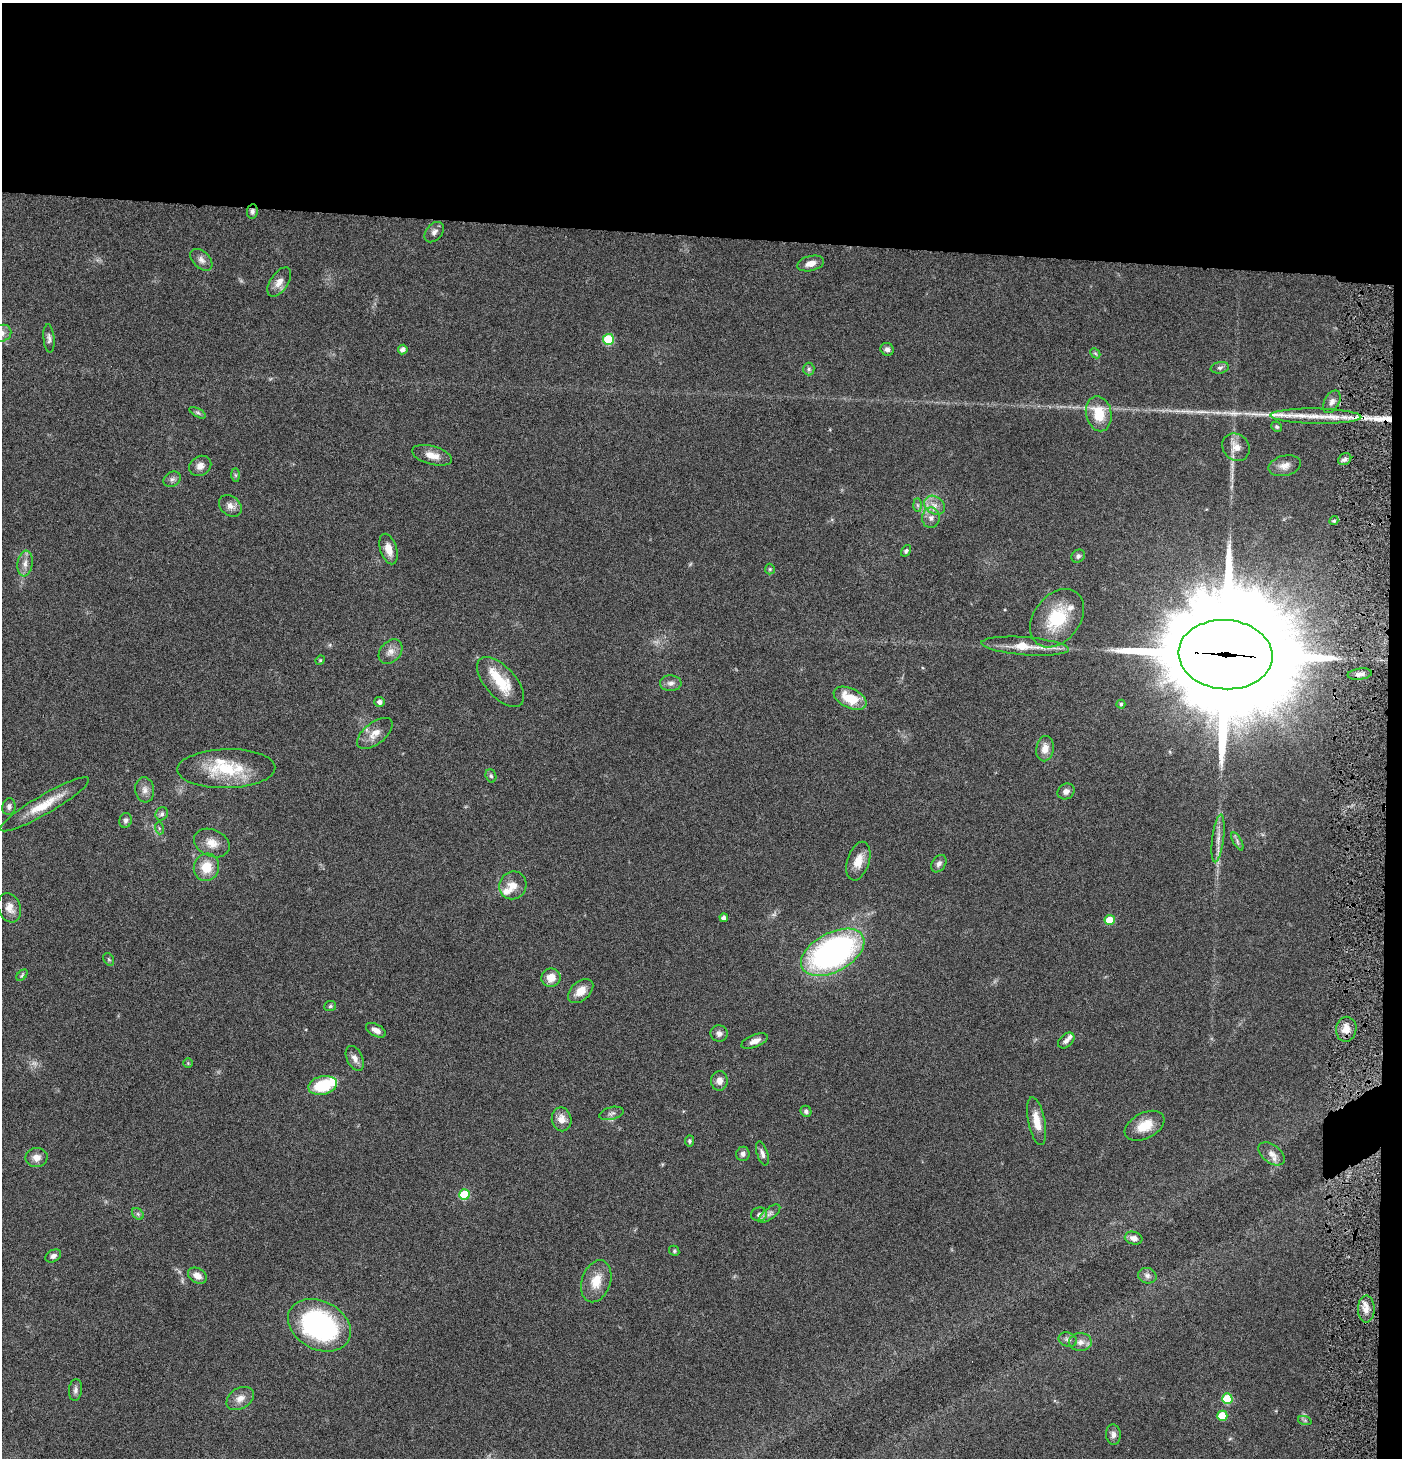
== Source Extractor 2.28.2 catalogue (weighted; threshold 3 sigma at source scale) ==
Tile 3 of 3 x 3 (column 3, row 1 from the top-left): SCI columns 2946-4345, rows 2914-4369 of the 4444 x 4372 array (HDU 1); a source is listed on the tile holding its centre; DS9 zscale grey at full resolution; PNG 1404 x 1460 px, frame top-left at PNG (2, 3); each listed source drawn as its Kron ellipse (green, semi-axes under 4 px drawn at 4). Shown black and unused: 17% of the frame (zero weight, under 4 of 8 exposures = <1% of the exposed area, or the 3 px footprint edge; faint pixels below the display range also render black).
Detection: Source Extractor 2.28.2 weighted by HDU 2 'WHT'; one run over the whole footprint, this tile lists its part. Background 0.0789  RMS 0.0044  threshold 0.0181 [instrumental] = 3 sigma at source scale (4.09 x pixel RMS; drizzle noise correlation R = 1.36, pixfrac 0.8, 0.05/0.05 arcsec/px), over >= 5 px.
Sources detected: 123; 2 too faint to see at this stretch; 1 inside a brighter object's white glare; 2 long thin detections or spike segments (spike, bleed or trail) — neither listed nor drawn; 6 inside a brighter listed object's ellipse — not listed separately; the other 112 listed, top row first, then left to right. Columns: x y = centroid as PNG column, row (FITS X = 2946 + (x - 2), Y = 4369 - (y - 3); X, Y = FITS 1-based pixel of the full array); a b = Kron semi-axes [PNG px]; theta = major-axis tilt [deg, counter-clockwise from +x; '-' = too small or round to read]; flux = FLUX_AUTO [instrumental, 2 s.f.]
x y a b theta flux
252 211 7 5 84 1.1
434 232 11 8 49 1.9
201 260 13 8 -45 2.2
811 263 14 7 14 3.2
279 282 16 9 56 3.5
2 333 10 8 22 2.2
49 338 14 5 -85 1.4
608 339 5 5 - 18
887 349 7 6 - 1.3
403 350 5 5 - 1.8
1095 353 6 4 -43 0.61
1220 368 9 5 10 1.2
809 369 6 5 - 0.93
1332 402 12 7 61 2
198 413 9 4 -29 0.83
1099 414 17 12 -78 11
1316 416 45 7 -1 10
1277 427 5 5 - 0.7
1236 447 15 12 -48 4.4
432 455 20 9 -15 4.6
1345 459 7 5 32 1.2
200 466 11 9 32 2.8
1285 466 16 10 13 3.3
235 475 7 4 -89 0.59
172 479 9 7 30 1.3
917 505 7 4 -89 0.83
934 505 11 8 -33 2.9
230 506 12 9 -39 2.7
931 518 10 8 -90 2.2
1334 521 5 4 - 0.7
388 549 16 8 -73 4.5
906 551 6 4 55 0.9
1078 556 7 6 - 1.1
25 564 13 7 82 2.7
770 569 5 5 - 0.53
1057 618 32 23 52 21
1025 646 44 9 -4 10
390 652 14 10 48 2.9
1225 655 47 34 -5 16000
320 660 5 4 - 0.43
1360 674 12 5 7 1.8
500 682 31 15 -48 13
671 683 11 8 -1 1.9
850 698 17 9 -25 11
380 702 5 5 - 1.7
1121 704 4 4 - 0.64
375 733 21 10 39 4.6
1045 749 13 8 80 3.9
226 769 49 19 1 21
491 776 7 5 -72 0.83
145 790 13 9 -84 2.5
1066 791 9 7 34 1.9
45 804 51 9 30 11
9 807 8 6 77 1.4
162 814 7 6 - 1.2
126 820 7 6 - 1.1
159 828 6 4 -72 0.65
1218 838 24 6 83 3.4
1237 841 10 4 -61 1.1
212 843 18 13 -24 5.1
858 861 20 11 72 5.4
939 864 9 6 56 1.5
206 867 14 12 74 8.4
513 885 14 13 - 4.7
10 908 15 11 -70 3.7
724 918 4 4 - 1.7
1110 920 5 5 - 9.5
833 952 34 19 28 120
109 959 7 5 -58 0.62
22 975 7 4 46 0.67
551 978 10 9 - 4.5
581 991 15 9 42 4.9
330 1006 6 5 - 0.73
1346 1029 12 10 82 3.9
376 1030 11 6 -28 2.8
719 1033 8 8 - 1.7
755 1041 14 6 22 2.6
1066 1041 9 6 43 1.6
355 1058 13 8 -64 2.5
188 1063 5 5 - 0.46
719 1081 10 8 85 2.9
323 1085 14 9 12 17
806 1111 6 5 - 1.1
611 1113 12 6 13 1.5
562 1119 12 10 -80 3.7
1037 1121 24 8 -78 6.3
1145 1126 21 13 27 8.2
689 1141 5 4 - 0.76
762 1153 12 5 -73 1.8
743 1154 7 6 - 1.6
1272 1154 15 9 -37 3
37 1158 11 9 4 3.1
465 1194 5 5 - 22
770 1213 12 5 39 1.8
138 1214 6 5 - 0.9
759 1214 8 7 - 1.6
1134 1238 9 6 -14 2.1
674 1251 5 4 - 0.58
53 1256 8 6 27 1.5
197 1276 10 7 -31 3.3
1147 1276 9 7 -15 1.6
596 1281 21 14 71 7.6
1366 1309 13 8 89 3.5
319 1325 33 24 -27 71
1068 1340 9 7 -22 1.5
1080 1342 11 9 1 2.6
75 1390 11 6 83 1.4
240 1398 15 10 31 3.5
1227 1399 5 5 - 17
1222 1416 5 5 - 11
1305 1421 7 4 -19 0.73
1113 1434 10 7 -86 1.8
Overlapping masked pixels (flux is a lower limit): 2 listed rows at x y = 252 211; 1225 655
Isophote crosses this tile's border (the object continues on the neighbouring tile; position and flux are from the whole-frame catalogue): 1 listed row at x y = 2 333